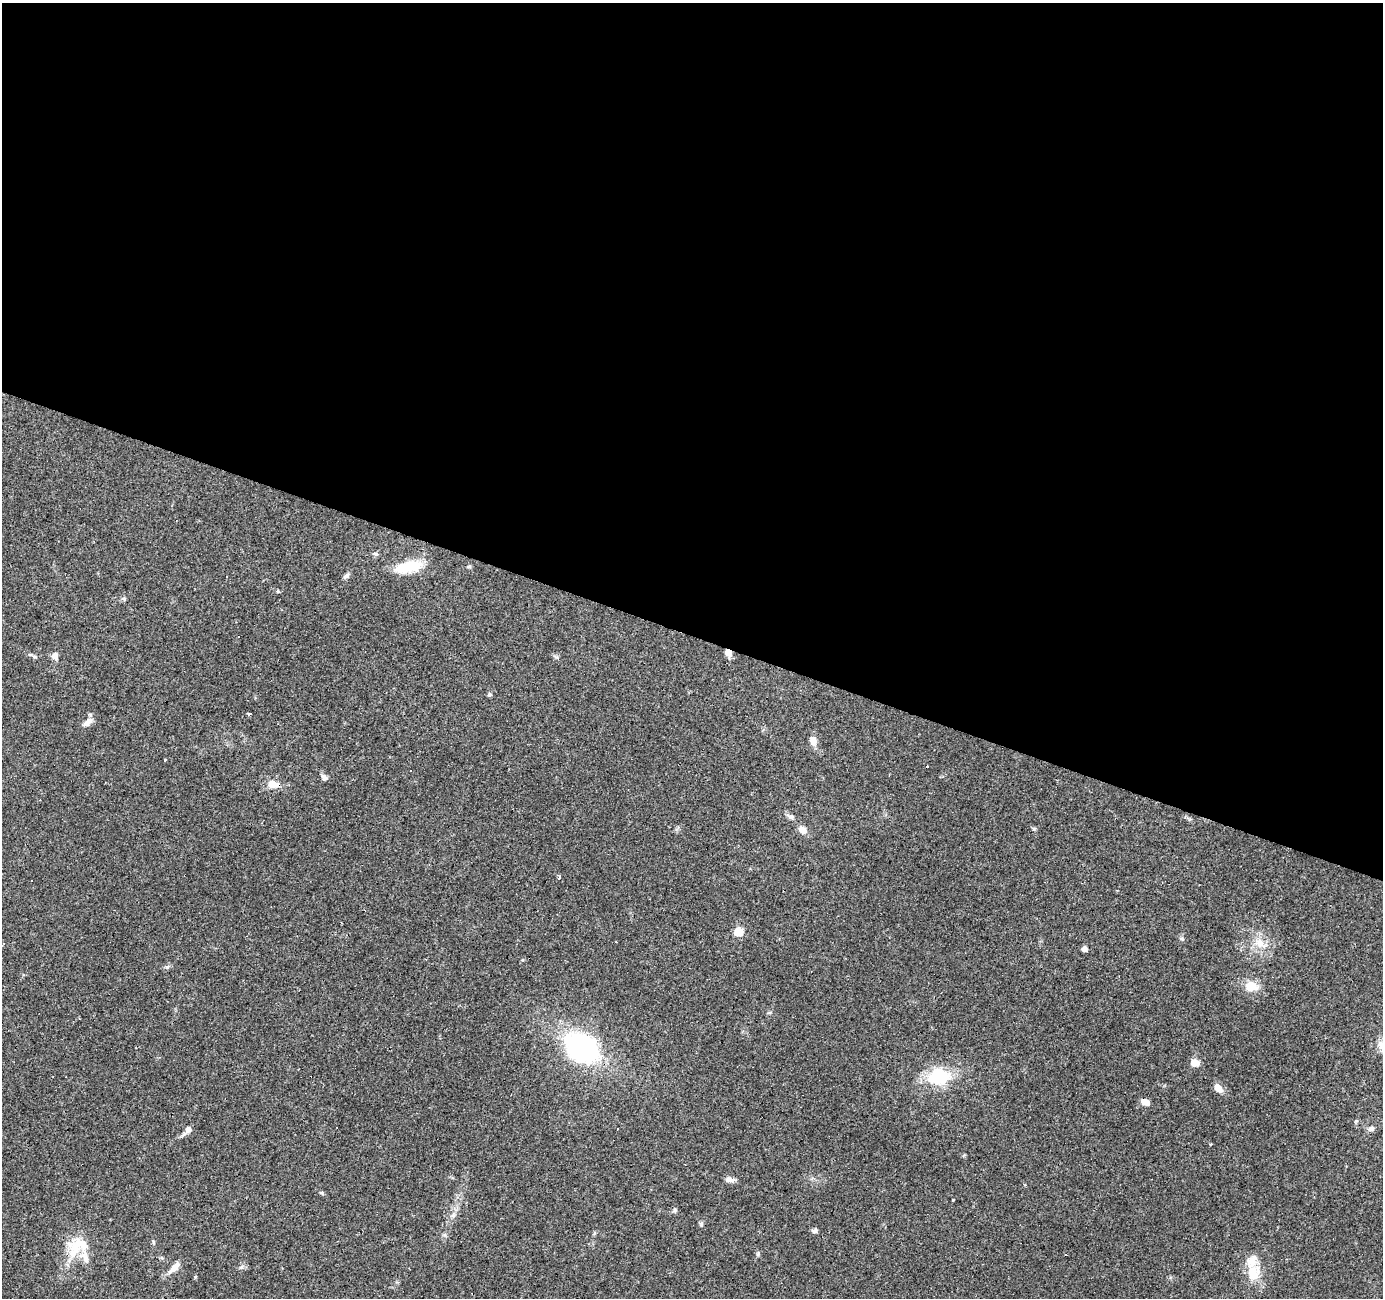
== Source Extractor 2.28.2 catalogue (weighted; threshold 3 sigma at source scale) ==
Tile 3 of 4 x 4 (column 3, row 1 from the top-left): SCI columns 2763-4143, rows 4097-5392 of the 5528 x 5664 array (HDU 1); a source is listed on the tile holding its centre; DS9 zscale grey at full resolution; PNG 1385 x 1300 px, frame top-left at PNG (2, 3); no overlay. Shown black and unused: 49% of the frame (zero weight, under 3 of 4 exposures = <1% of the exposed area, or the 3 px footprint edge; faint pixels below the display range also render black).
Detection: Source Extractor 2.28.2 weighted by HDU 2 'WHT'; one run over the whole footprint, this tile lists its part. Background 0.0703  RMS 0.0053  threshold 0.0239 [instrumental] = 3 sigma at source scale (4.5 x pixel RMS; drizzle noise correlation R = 1.50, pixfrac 1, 0.0396/0.0396 arcsec/px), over >= 5 px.
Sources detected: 51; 3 cosmic-ray / hot-pixel residue — not listed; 2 inside a brighter listed object's ellipse — not listed separately; the other 46 listed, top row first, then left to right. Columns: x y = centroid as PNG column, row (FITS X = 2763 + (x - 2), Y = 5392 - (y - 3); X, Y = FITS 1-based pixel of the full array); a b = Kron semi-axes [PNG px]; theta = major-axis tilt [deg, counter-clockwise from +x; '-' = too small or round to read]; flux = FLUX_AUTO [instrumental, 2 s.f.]
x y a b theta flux
375 554 7 4 -19 0.92
407 567 31 12 12 19
347 575 10 5 41 1.4
227 577 3 2 - 0.32
278 591 5 4 - 0.58
124 599 6 5 - 0.8
728 653 8 5 -52 4.7
30 654 6 4 -1 0.82
55 656 9 7 -61 2.6
489 694 5 4 - 1.1
88 722 15 7 37 3.1
813 741 11 8 -67 3.1
927 766 3 2 - 0.97
410 770 3 2 - 0.68
324 777 8 6 -57 1.9
273 784 14 9 -5 6
791 816 7 7 - 1.5
803 830 9 7 -32 3.8
559 877 3 3 - 2.3
738 932 5 5 - 20
1182 939 6 4 -18 0.75
1260 943 14 12 -62 6.5
1084 949 5 5 - 2.6
1252 986 20 13 -13 7
1382 1047 20 10 -51 5.2
581 1048 23 18 -31 110
1195 1062 9 8 - 4.3
937 1077 9 7 8 47
1218 1088 12 7 -52 4.3
1145 1102 11 6 -22 3.3
188 1129 7 6 - 2.6
618 1129 3 2 - 0.79
1371 1129 8 6 17 1.8
1210 1144 4 3 - 0.52
730 1180 12 7 -10 2.2
953 1201 3 2 - 0.8
675 1210 7 5 1 0.96
453 1215 7 4 1 1.1
701 1224 6 5 - 0.88
815 1231 9 5 43 1.1
153 1242 6 4 -51 0.73
81 1244 39 16 -8 14
174 1267 22 7 46 4.1
241 1267 7 4 18 0.93
1253 1273 20 16 70 11
195 1277 5 4 - 0.55
Overlapping masked pixels (flux is a lower limit): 1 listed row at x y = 728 653
Isophote crosses this tile's border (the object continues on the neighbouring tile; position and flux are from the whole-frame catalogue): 1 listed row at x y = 1382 1047
Unlisted compact peaks at least as high as the median listed source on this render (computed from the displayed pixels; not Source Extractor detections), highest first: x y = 1034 829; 167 967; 322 1193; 758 1254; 556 657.